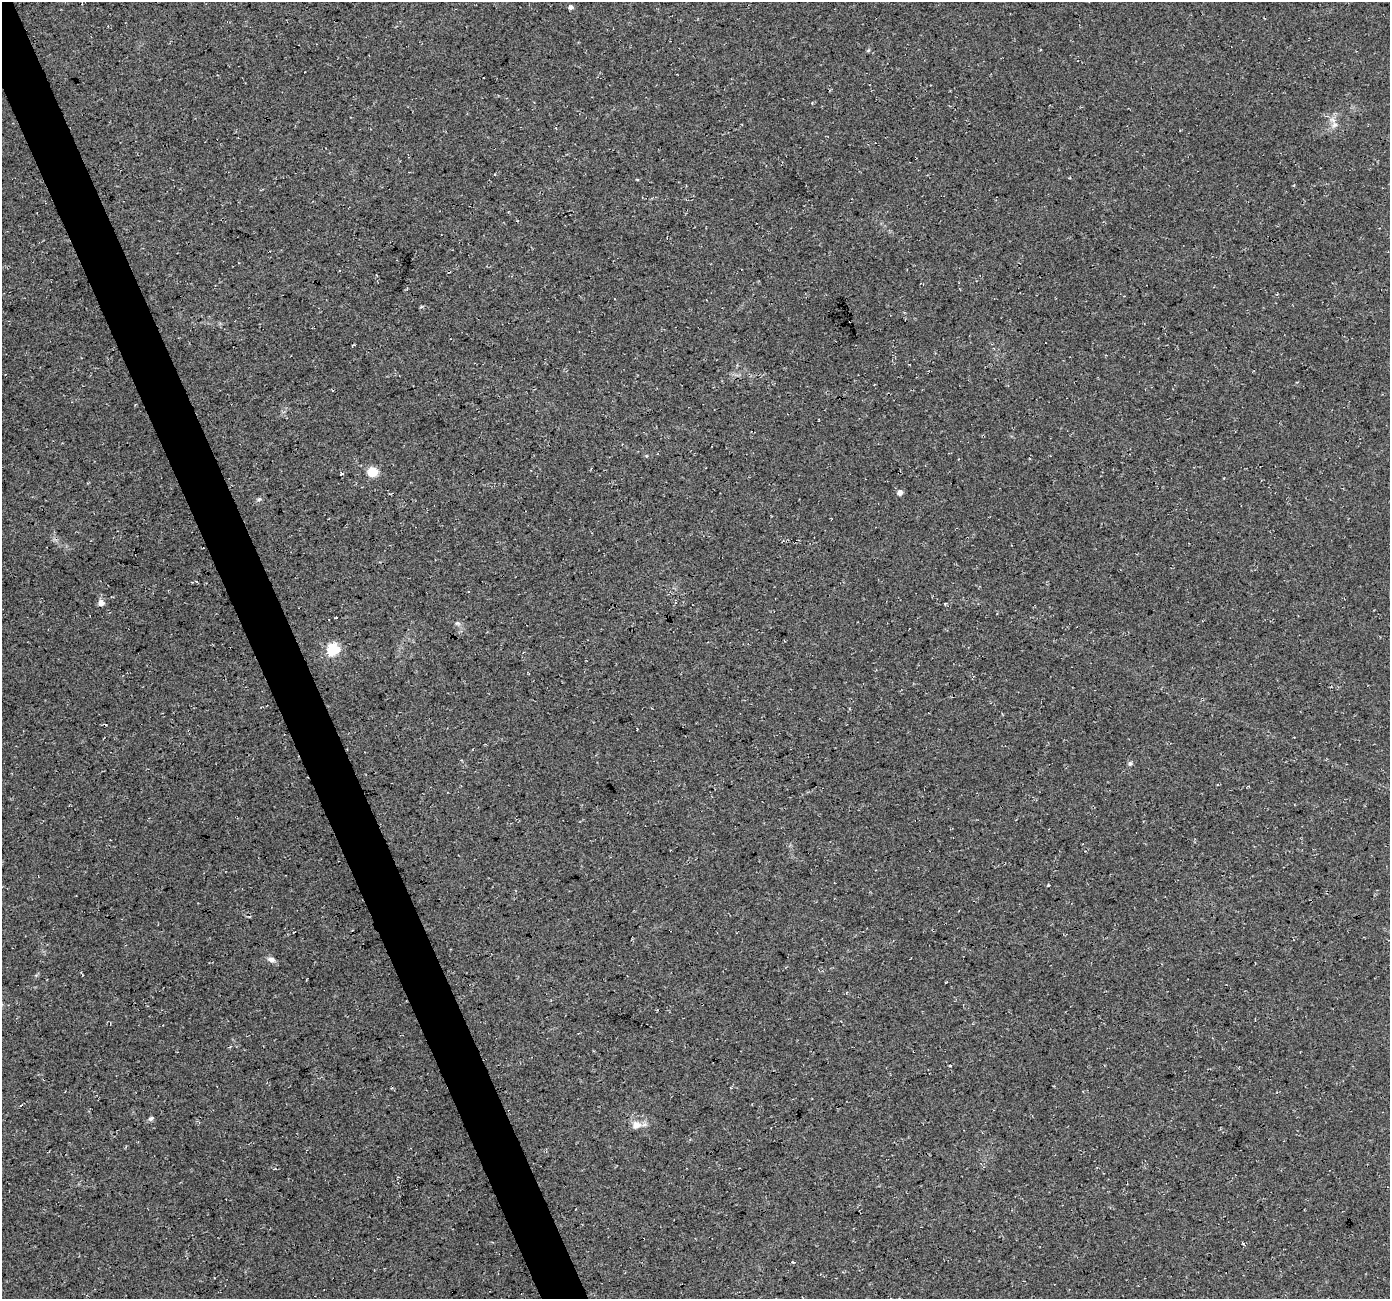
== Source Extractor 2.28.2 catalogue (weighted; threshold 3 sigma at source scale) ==
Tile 11 of 4 x 4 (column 3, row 3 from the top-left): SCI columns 2778-4165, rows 1431-2727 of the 5553 x 5399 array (HDU 1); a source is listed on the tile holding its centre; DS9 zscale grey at full resolution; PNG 1392 x 1301 px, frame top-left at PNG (2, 2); no overlay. Shown black and unused: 3% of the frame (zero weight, under 3 of 4 exposures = <1% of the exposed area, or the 3 px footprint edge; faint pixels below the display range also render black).
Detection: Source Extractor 2.28.2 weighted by HDU 2 'WHT'; one run over the whole footprint, this tile lists its part. Background 0.0328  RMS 0.0079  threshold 0.0356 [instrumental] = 3 sigma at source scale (4.5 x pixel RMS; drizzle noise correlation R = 1.50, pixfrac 1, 0.0396/0.0396 arcsec/px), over >= 5 px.
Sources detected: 16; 1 cosmic-ray / hot-pixel residue — not listed; the other 15 listed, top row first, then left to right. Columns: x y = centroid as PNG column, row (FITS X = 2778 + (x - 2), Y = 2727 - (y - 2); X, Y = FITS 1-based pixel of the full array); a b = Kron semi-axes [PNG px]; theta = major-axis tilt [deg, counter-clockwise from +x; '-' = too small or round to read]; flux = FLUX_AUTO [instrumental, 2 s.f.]
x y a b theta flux
571 7 5 5 - 2.2
868 50 5 4 - 0.86
1334 125 9 6 27 3
373 472 7 7 - 19
900 493 5 5 - 5
259 499 7 4 43 1.4
101 603 6 5 - 5.5
336 617 3 2 - 0.67
457 623 8 6 -1 1.9
333 650 6 6 - 80
1130 764 6 5 - 1.4
271 959 10 6 -12 3.2
950 1066 3 3 - 1
151 1118 7 5 32 1.7
636 1125 10 9 - 6.8
Unlisted compact peaks at least as high as the median listed source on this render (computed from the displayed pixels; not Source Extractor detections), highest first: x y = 1048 885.